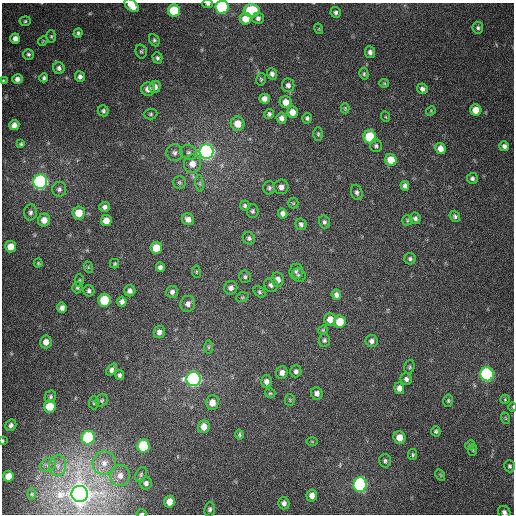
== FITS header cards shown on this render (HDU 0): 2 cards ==
NAXIS1  =                  512
NAXIS2  =                  512

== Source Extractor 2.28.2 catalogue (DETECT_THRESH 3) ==
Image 512 x 512 px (HDU 0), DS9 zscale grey, 1 PNG px = 1 image px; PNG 516 x 516 px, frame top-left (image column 1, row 512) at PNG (2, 3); each listed source drawn as its Kron ellipse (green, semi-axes under 4 px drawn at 4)
Background 384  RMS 9.8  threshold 29.4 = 3 sigma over >= 5 px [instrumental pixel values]
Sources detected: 170; all 170 listed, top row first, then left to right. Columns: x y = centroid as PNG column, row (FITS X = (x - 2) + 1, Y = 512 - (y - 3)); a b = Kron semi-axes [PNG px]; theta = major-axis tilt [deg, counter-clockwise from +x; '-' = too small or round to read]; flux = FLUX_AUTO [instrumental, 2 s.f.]
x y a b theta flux
208 4 5 3 - 1.1e+03
132 5 8 5 -42 8.8e+03
222 7 6 6 - 1.0e+05
252 10 8 6 -3 3.9e+04
174 11 6 6 - 2.9e+04
336 12 5 5 - 1.7e+03
258 18 6 6 - 2.1e+03
245 19 6 6 - 9.3e+03
25 21 5 4 - 1.0e+03
478 28 6 5 - 1.4e+03
319 29 5 3 - 5.4e+02
78 33 5 4 - 1.2e+03
51 36 6 4 90 1.0e+03
15 38 5 5 - 3.6e+03
154 40 6 5 - 1.3e+03
43 41 5 4 - 7.2e+02
141 51 7 5 -75 1.1e+03
370 52 6 5 - 2.3e+03
28 54 5 5 - 1.4e+03
157 58 6 5 - 1.4e+03
59 68 6 5 - 1.8e+03
272 74 6 5 - 2.0e+03
364 74 6 4 -77 1.0e+03
80 77 5 5 - 2.1e+03
44 78 4 4 - 1.4e+03
17 79 5 4 - 2.6e+03
261 79 6 5 - 9.7e+02
3 81 4 3 - 8.5e+02
384 83 5 4 - 7.0e+02
288 85 7 6 - 2.2e+03
155 87 6 5 - 2.9e+03
148 89 7 6 - 4.0e+03
422 89 5 5 - 2.1e+03
264 99 5 5 - 3.6e+03
286 102 6 6 - 5.6e+03
345 108 5 4 - 7.9e+02
476 110 6 5 - 8.4e+03
103 111 6 5 - 1.4e+03
431 111 5 4 - 7.2e+02
292 112 6 5 - 5.5e+03
151 114 7 5 1 1.1e+03
269 114 5 5 - 1.5e+03
386 117 5 3 - 5.6e+02
282 118 6 5 - 3.0e+03
307 118 5 5 - 1.4e+03
238 124 7 7 - 8.4e+03
14 125 5 5 - 3.6e+03
318 134 7 5 90 1.1e+03
370 137 6 6 - 3.3e+04
21 144 4 3 - 9.4e+02
376 146 6 6 - 1.5e+03
504 146 5 5 - 2.2e+03
440 149 5 5 - 4.7e+03
189 152 8 7 - 2.2e+03
207 152 7 7 - 3.5e+05
174 153 8 8 - 2.4e+03
391 160 6 5 - 1.1e+04
192 164 9 8 - 5.6e+03
472 178 5 5 - 1.8e+03
40 182 7 7 - 2.8e+05
179 182 6 6 - 1.3e+03
200 183 8 4 -82 1.2e+03
405 186 5 4 - 1.9e+03
281 187 7 7 - 3.0e+03
269 188 6 6 - 1.4e+03
59 189 7 7 - 1.9e+03
357 192 8 5 -72 2.1e+03
293 203 5 5 - 8.1e+02
245 206 5 5 - 1.2e+03
105 207 5 5 - 2.0e+03
252 211 7 6 - 1.3e+03
30 212 8 6 86 1.9e+03
79 213 6 6 - 1.0e+04
283 213 5 4 - 2.4e+03
455 216 6 5 - 1.5e+03
415 218 6 5 - 1.8e+03
188 219 6 5 - 3.4e+03
44 220 6 6 - 5.6e+03
407 220 5 5 - 1.0e+03
106 221 5 5 - 7.1e+03
324 222 6 5 - 1.5e+03
301 224 6 5 - 1.7e+03
249 238 6 6 - 1.5e+03
11 247 6 5 - 7.3e+03
156 248 6 6 - 1.0e+04
410 259 5 5 - 1.4e+03
38 263 4 4 - 7.0e+02
115 264 5 4 - 8.9e+02
88 267 6 3 -72 7.0e+02
160 267 5 4 - 1.9e+03
296 271 8 6 84 1.9e+03
196 272 6 3 -83 6.5e+02
299 275 7 6 - 1.6e+03
245 277 6 6 - 1.3e+03
278 280 7 6 - 4.2e+03
79 281 6 4 -88 9.5e+02
271 285 7 6 - 2.0e+03
77 288 5 5 - 9.9e+02
231 288 6 6 - 2.5e+03
89 291 6 5 - 1.6e+03
130 291 5 5 - 2.4e+03
172 292 6 6 - 2.1e+03
259 292 7 5 -42 1.2e+03
336 295 5 5 - 2.5e+03
242 297 6 4 20 8.8e+02
104 300 6 6 - 2.5e+04
122 302 5 4 - 2.6e+03
188 304 8 7 - 3.0e+03
62 308 5 4 - 2.8e+03
330 319 6 6 - 5.5e+03
340 322 6 6 - 1.5e+04
323 330 5 4 - 7.1e+02
159 332 6 5 - 2.8e+03
324 340 7 5 85 1.4e+03
372 341 6 6 - 2.4e+03
46 342 6 5 - 4.3e+03
208 347 6 4 -90 1.1e+03
409 367 7 5 74 1.1e+03
112 370 7 4 52 2.2e+03
296 371 6 5 - 1.9e+03
282 373 6 6 - 3.1e+03
487 374 7 6 - 1.7e+05
119 375 5 4 - 1.6e+03
193 379 7 7 - 2.3e+05
406 379 6 5 - 2.0e+03
266 381 6 5 - 2.8e+03
399 388 6 5 - 3.1e+03
270 393 5 4 - 7.7e+02
317 393 6 5 - 2.7e+03
50 397 6 5 - 1.3e+03
505 399 5 4 - 7.2e+02
102 400 6 5 - 1.1e+03
290 400 5 5 - 8.7e+02
448 401 6 5 - 1.1e+03
94 403 7 5 89 1.0e+03
212 403 7 6 - 5.9e+03
50 406 6 6 - 1.4e+04
513 407 4 3 - 6.0e+02
505 418 6 3 -70 7.1e+02
11 425 6 5 - 2.0e+03
204 427 6 6 - 5.9e+03
436 431 5 4 - 1.2e+03
239 435 5 4 - 1.0e+03
88 438 7 6 - 6.9e+04
399 438 6 6 - 6.5e+03
3 441 4 2 - 6.5e+02
312 441 6 4 -1 6.5e+02
470 445 5 4 - 8.4e+02
143 446 6 6 - 4.4e+04
473 450 6 3 73 7.0e+02
413 455 5 4 - 1.0e+03
385 461 7 6 - 1.5e+03
104 463 12 11 - 6.9e+03
48 465 8 6 23 2.3e+03
58 466 10 8 81 4.4e+03
510 466 6 5 - 1.2e+03
141 474 8 5 65 1.3e+03
440 475 6 4 -59 8.3e+02
8 476 5 5 - 7.1e+03
120 476 10 9 - 5.2e+03
146 483 6 6 - 2.2e+03
360 484 7 6 - 1.6e+05
32 494 5 3 - 6.5e+02
80 494 8 8 - 1.3e+06
312 495 6 5 - 4.1e+03
169 502 6 5 - 6.1e+03
284 503 6 5 - 2.4e+03
210 509 7 5 82 1.7e+03
504 512 6 6 - 2.3e+03
142 514 5 2 - 8.7e+02
At the frame edge (FLAGS 8, measured only in part): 8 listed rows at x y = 208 4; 132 5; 222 7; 3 81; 513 407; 3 441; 504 512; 142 514